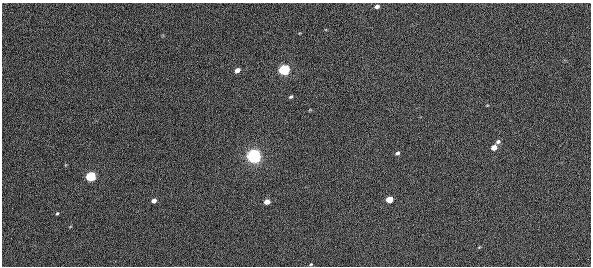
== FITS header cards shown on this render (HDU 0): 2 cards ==
NAXIS1  =                  589
NAXIS2  =                  264

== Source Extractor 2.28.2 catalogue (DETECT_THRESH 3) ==
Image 589 x 264 px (HDU 0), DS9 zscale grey, 1 PNG px = 1 image px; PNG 593 x 268 px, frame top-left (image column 1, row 264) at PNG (2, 3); no overlay
Background 93.8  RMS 4.7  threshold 14.1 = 3 sigma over >= 5 px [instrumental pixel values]
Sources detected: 15; all 15 listed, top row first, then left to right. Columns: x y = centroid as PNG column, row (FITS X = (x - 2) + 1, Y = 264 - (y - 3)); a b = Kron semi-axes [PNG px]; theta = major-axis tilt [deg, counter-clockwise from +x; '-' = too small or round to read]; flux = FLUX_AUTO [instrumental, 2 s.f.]
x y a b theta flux
377 6 4 4 - 1300
237 70 5 4 - 2300
284 70 5 5 - 55000
291 97 5 3 - 520
498 142 5 4 - 910
494 147 5 4 - 3600
397 153 5 4 - 770
253 156 6 5 - 170000
90 176 5 5 - 31000
389 199 5 4 - 6800
154 201 5 4 - 1500
267 202 5 4 - 2700
57 213 4 3 - 350
479 247 5 4 - 270
311 264 4 3 - 330